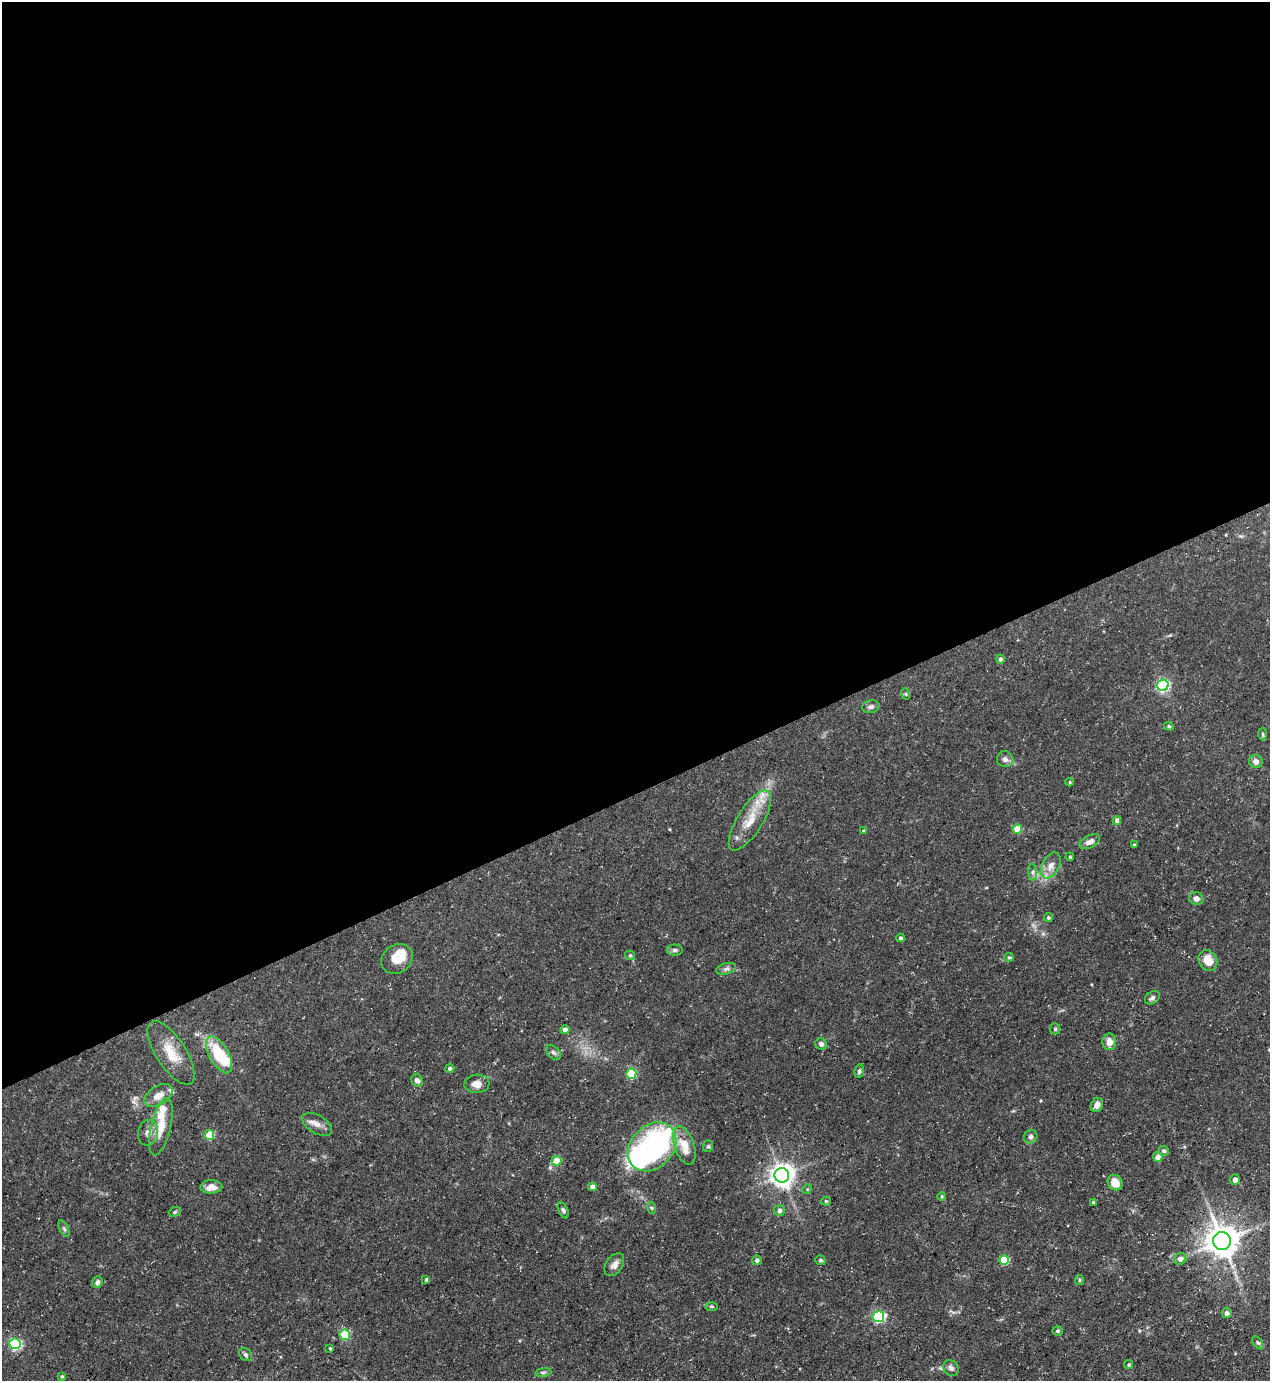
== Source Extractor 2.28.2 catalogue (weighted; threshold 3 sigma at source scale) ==
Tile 2 of 4 x 4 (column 2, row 1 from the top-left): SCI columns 1547-2814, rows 4137-5515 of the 5499 x 5515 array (HDU 1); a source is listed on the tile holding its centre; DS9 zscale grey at full resolution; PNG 1272 x 1383 px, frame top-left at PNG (2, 2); each listed source drawn as its Kron ellipse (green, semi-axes under 4 px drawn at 4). Shown black and unused: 57% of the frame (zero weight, under 3 of 5 exposures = <1% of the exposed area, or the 3 px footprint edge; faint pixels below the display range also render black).
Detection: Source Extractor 2.28.2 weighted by HDU 2 'WHT'; one run over the whole footprint, this tile lists its part. Background 0.0593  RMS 0.004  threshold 0.0181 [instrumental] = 3 sigma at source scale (4.5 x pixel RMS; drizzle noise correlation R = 1.50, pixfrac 1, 0.05/0.05 arcsec/px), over >= 5 px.
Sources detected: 96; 3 inside a brighter object's white glare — neither listed nor drawn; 4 inside a brighter listed object's ellipse — not listed separately; the other 89 listed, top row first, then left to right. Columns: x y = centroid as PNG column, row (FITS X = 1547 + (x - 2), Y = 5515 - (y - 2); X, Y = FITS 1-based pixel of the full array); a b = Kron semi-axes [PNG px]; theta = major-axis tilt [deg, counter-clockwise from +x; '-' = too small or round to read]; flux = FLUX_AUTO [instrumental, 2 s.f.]
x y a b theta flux
1000 659 4 4 - 0.91
1163 685 6 5 - 67
906 694 6 3 -71 0.43
871 707 9 6 12 1.2
1169 726 5 4 - 0.54
1263 734 6 4 -88 0.52
1005 759 8 8 - 1.7
1256 761 7 6 - 2.4
1070 782 4 4 - 0.41
750 820 34 12 58 9.8
1117 821 4 4 - 2.3
1017 829 4 4 - 8.6
863 831 4 3 - 0.57
1090 842 11 6 28 2.2
1134 844 4 3 - 0.4
1070 857 4 3 - 0.34
1051 865 14 8 62 3.1
1033 872 8 4 -83 0.96
1196 899 7 6 - 1.9
1048 918 4 4 - 0.68
901 938 4 3 - 0.73
675 950 8 5 1 1
630 955 5 4 - 0.51
1009 957 5 4 - 0.51
397 959 17 14 35 7.1
1208 960 11 9 -60 5.7
726 969 10 5 13 1.2
1152 998 8 6 36 1.1
1055 1029 5 5 - 0.68
565 1030 4 4 - 2.5
1109 1042 8 7 - 3.2
821 1044 6 5 - 1.4
553 1052 9 5 -44 1
171 1053 36 15 -57 9.8
219 1055 20 9 -60 18
450 1068 4 4 - 1
859 1071 7 5 80 0.94
631 1074 5 5 - 25
417 1080 6 5 - 1.6
477 1084 12 9 4 3.4
159 1095 16 9 31 4.2
1097 1105 7 6 - 2.5
317 1124 16 9 -31 2.7
161 1127 29 10 77 7.6
148 1133 13 10 80 2.7
209 1135 5 5 - 11
1031 1137 7 6 - 1.1
684 1146 20 9 -71 6.9
708 1146 6 5 - 0.68
652 1147 27 21 46 72
1164 1151 5 4 - 0.85
1158 1157 5 4 - 2.6
556 1161 5 4 - 9.3
782 1175 7 7 - 330
1235 1180 5 5 - 2.4
1115 1182 8 7 - 5.1
211 1187 11 6 2 3.1
592 1187 4 4 - 3.8
807 1189 5 4 - 0.46
942 1196 4 3 - 0.49
826 1201 5 4 - 0.58
1093 1202 4 4 - 0.46
652 1208 6 4 -70 0.6
563 1210 8 4 -65 0.9
779 1210 5 5 - 1.7
175 1212 6 4 23 0.55
64 1229 9 4 -63 0.78
1222 1241 9 8 - 750
1180 1259 6 5 - 1.9
757 1260 5 5 - 0.97
820 1260 5 4 - 0.69
1004 1260 5 5 - 15
614 1265 13 8 56 2.1
426 1280 4 3 - 0.62
1079 1280 5 4 - 0.54
97 1282 6 5 - 1.2
712 1306 6 3 0 0.48
1227 1313 5 5 - 1.3
878 1317 5 5 - 46
1057 1331 5 4 - 0.76
345 1335 5 5 - 14
1258 1343 7 4 -53 0.61
15 1344 5 5 - 50
330 1348 3 3 - 0.42
246 1355 7 5 -44 0.87
1129 1365 4 4 - 0.54
951 1368 8 7 - 1.4
543 1372 8 4 8 0.68
62 1376 4 3 - 0.48